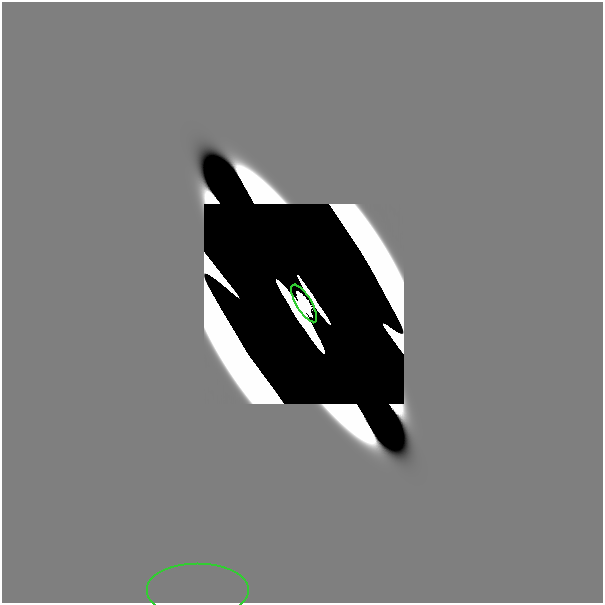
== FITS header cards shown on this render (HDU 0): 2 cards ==
NAXIS1  =                  601
NAXIS2  =                  601

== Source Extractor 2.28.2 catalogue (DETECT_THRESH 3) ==
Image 601 x 601 px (HDU 0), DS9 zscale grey, 1 PNG px = 1 image px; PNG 605 x 605 px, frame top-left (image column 1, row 601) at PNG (2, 2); each listed source drawn as its Kron ellipse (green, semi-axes under 4 px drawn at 4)
Background 0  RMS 8.4e-44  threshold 2.52e-43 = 3 sigma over >= 5 px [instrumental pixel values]
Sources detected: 10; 8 with non-positive FLUX_AUTO (blend fragments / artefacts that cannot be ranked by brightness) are neither listed nor drawn; the other 2 listed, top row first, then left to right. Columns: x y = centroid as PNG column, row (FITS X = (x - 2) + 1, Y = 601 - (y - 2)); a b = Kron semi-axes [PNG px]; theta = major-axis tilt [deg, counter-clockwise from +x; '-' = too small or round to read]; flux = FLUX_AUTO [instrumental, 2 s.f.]
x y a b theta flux
304 303 21 7 -59 4.8e+00
197 591 51 27 0 2.3e-15
At the frame edge (FLAGS 8, measured only in part): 1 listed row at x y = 197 591
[8 non-positive-flux detections neither listed nor drawn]